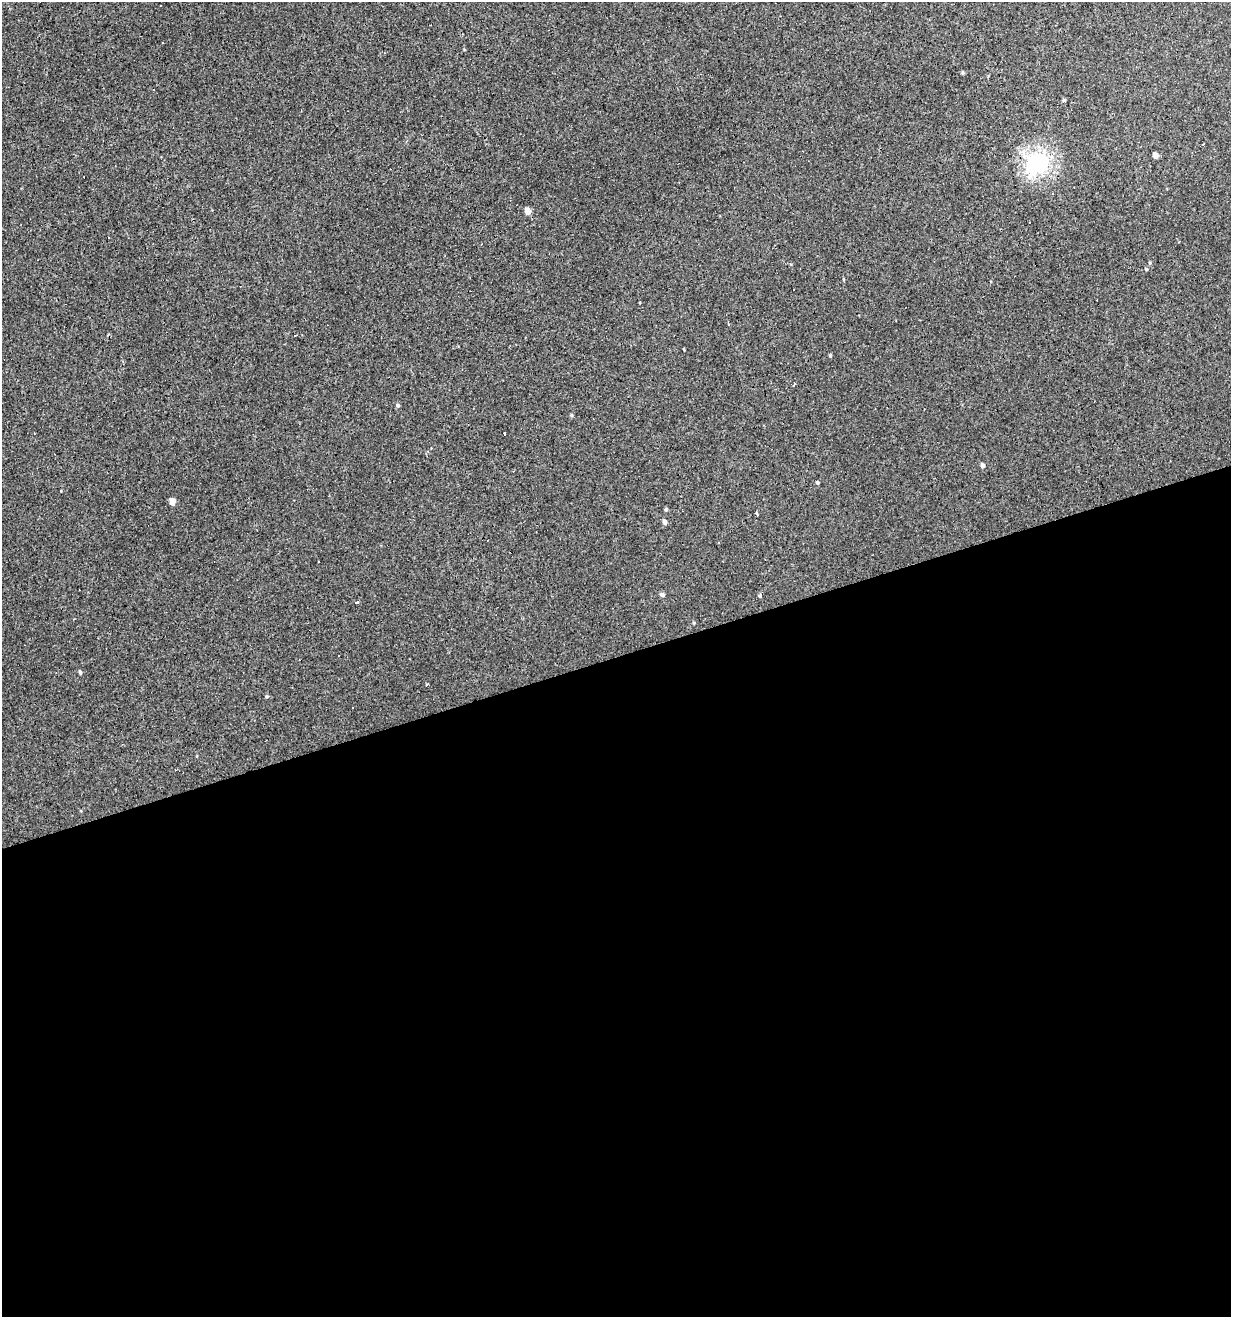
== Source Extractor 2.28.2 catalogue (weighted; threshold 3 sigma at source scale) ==
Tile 15 of 4 x 4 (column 3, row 4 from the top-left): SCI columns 2563-3791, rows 1-1315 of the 5072 x 5261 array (HDU 1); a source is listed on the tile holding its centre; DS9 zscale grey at full resolution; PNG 1233 x 1319 px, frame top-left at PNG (2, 2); no overlay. Shown black and unused: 50% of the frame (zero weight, under 3 of 4 exposures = <1% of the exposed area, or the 3 px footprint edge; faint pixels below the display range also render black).
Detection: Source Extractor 2.28.2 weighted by HDU 2 'WHT'; one run over the whole footprint, this tile lists its part. Background 0.00193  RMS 0.0037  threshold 0.0167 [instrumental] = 3 sigma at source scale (4.5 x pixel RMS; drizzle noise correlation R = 1.50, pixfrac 1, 0.0396/0.0396 arcsec/px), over >= 5 px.
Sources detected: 37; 7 cosmic-ray / hot-pixel residue — not listed; the other 30 listed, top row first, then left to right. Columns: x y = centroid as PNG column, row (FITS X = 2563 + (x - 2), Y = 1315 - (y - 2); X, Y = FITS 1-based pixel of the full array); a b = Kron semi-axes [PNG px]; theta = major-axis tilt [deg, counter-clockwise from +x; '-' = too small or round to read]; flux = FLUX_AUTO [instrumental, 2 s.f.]
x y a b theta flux
162 43 3 3 - 0.62
962 72 4 3 - 0.45
1064 100 4 4 - 0.57
1155 156 5 4 - 1.9
1038 162 7 7 - 110
528 211 5 4 - 3.8
1030 223 3 3 - 0.6
1146 269 4 3 - 0.34
843 279 4 3 - 0.31
728 324 3 2 - 0.44
295 335 3 3 - 0.53
830 355 4 3 - 0.44
794 384 4 3 - 0.51
398 405 5 5 - 0.57
504 433 3 3 - 0.82
983 465 4 4 - 0.93
817 482 4 3 - 0.54
172 502 5 4 - 3.2
666 510 5 4 - 0.46
757 514 5 2 - 0.48
665 522 4 4 - 1.4
718 542 3 3 - 1
318 561 3 3 - 0.49
662 595 5 4 - 0.88
760 595 4 4 - 0.55
357 602 4 2 - 1.5
339 656 3 3 - 0.58
80 672 4 3 - 0.48
427 684 3 3 - 1.3
267 696 4 3 - 0.33
Unlisted compact peaks at least as high as the median listed source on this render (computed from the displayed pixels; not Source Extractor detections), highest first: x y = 571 415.